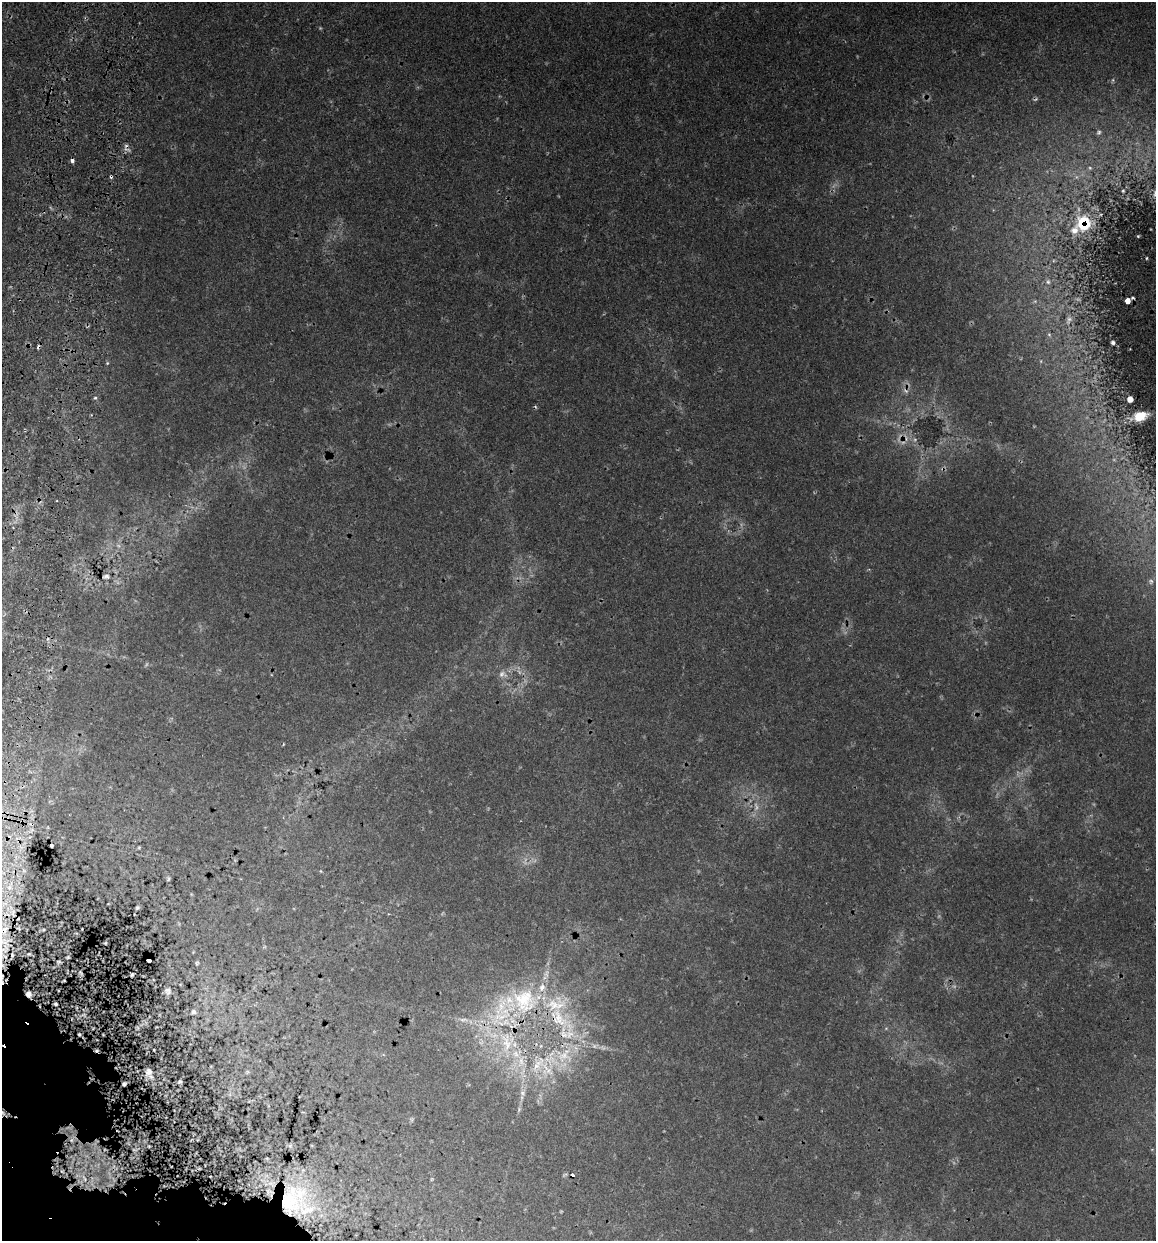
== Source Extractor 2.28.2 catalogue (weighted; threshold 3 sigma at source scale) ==
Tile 11 of 4 x 4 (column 3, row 3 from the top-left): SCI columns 2493-3646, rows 1254-2492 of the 5096 x 4990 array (HDU 1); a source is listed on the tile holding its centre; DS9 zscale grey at full resolution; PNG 1158 x 1243 px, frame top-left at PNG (2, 2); no overlay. Shown black and unused: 3% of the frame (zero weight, under 3 of 5 exposures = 12% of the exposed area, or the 3 px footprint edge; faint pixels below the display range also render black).
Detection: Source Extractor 2.28.2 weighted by HDU 2 'WHT'; one run over the whole footprint, this tile lists its part. Background 0.0943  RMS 0.0046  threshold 0.0206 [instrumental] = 3 sigma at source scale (4.5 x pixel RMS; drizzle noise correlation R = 1.50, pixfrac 1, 0.05/0.05 arcsec/px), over >= 5 px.
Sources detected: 61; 8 too faint to see at this stretch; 10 cosmic-ray / hot-pixel residue — not listed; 8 inside a brighter listed object's ellipse — not listed separately; the other 35 listed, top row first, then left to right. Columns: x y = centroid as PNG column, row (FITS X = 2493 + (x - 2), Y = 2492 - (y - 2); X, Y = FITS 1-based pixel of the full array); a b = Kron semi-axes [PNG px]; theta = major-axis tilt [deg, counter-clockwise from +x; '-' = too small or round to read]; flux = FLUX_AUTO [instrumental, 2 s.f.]
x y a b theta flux
72 160 4 4 - 1.2
1123 191 3 2 - 0.41
1084 223 23 22 - 16
1147 258 3 2 - 0.37
1048 282 7 6 - 1.2
1128 301 7 7 - 2.7
1049 334 6 4 -1 0.71
1113 342 5 5 - 1.1
95 398 5 4 - 0.74
1130 399 5 5 - 2
1140 416 14 10 20 7.8
106 576 7 5 0 0.94
502 674 12 10 -24 3
168 879 6 4 88 0.7
9 888 6 4 0 1.1
137 908 4 3 - 0.68
105 943 3 2 - 0.39
68 957 4 3 - 0.53
148 959 6 4 -84 2.9
197 963 5 4 - 0.61
132 975 3 2 - 0.59
168 991 10 9 - 2.1
28 994 5 4 - 1.5
525 1000 40 39 - 53
55 1004 3 2 - 0.57
193 1012 10 8 17 1.8
463 1019 11 4 5 1.5
507 1042 31 18 -83 23
154 1050 4 2 - 0.34
563 1056 19 11 26 9.3
537 1064 20 9 48 6.9
149 1072 11 9 80 3
180 1082 6 5 - 0.79
522 1093 6 6 - 1.2
290 1201 51 35 85 48
Overlapping masked pixels (flux is a lower limit): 8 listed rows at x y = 72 160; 1084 223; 1128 301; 148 959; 28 994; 525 1000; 507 1042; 290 1201